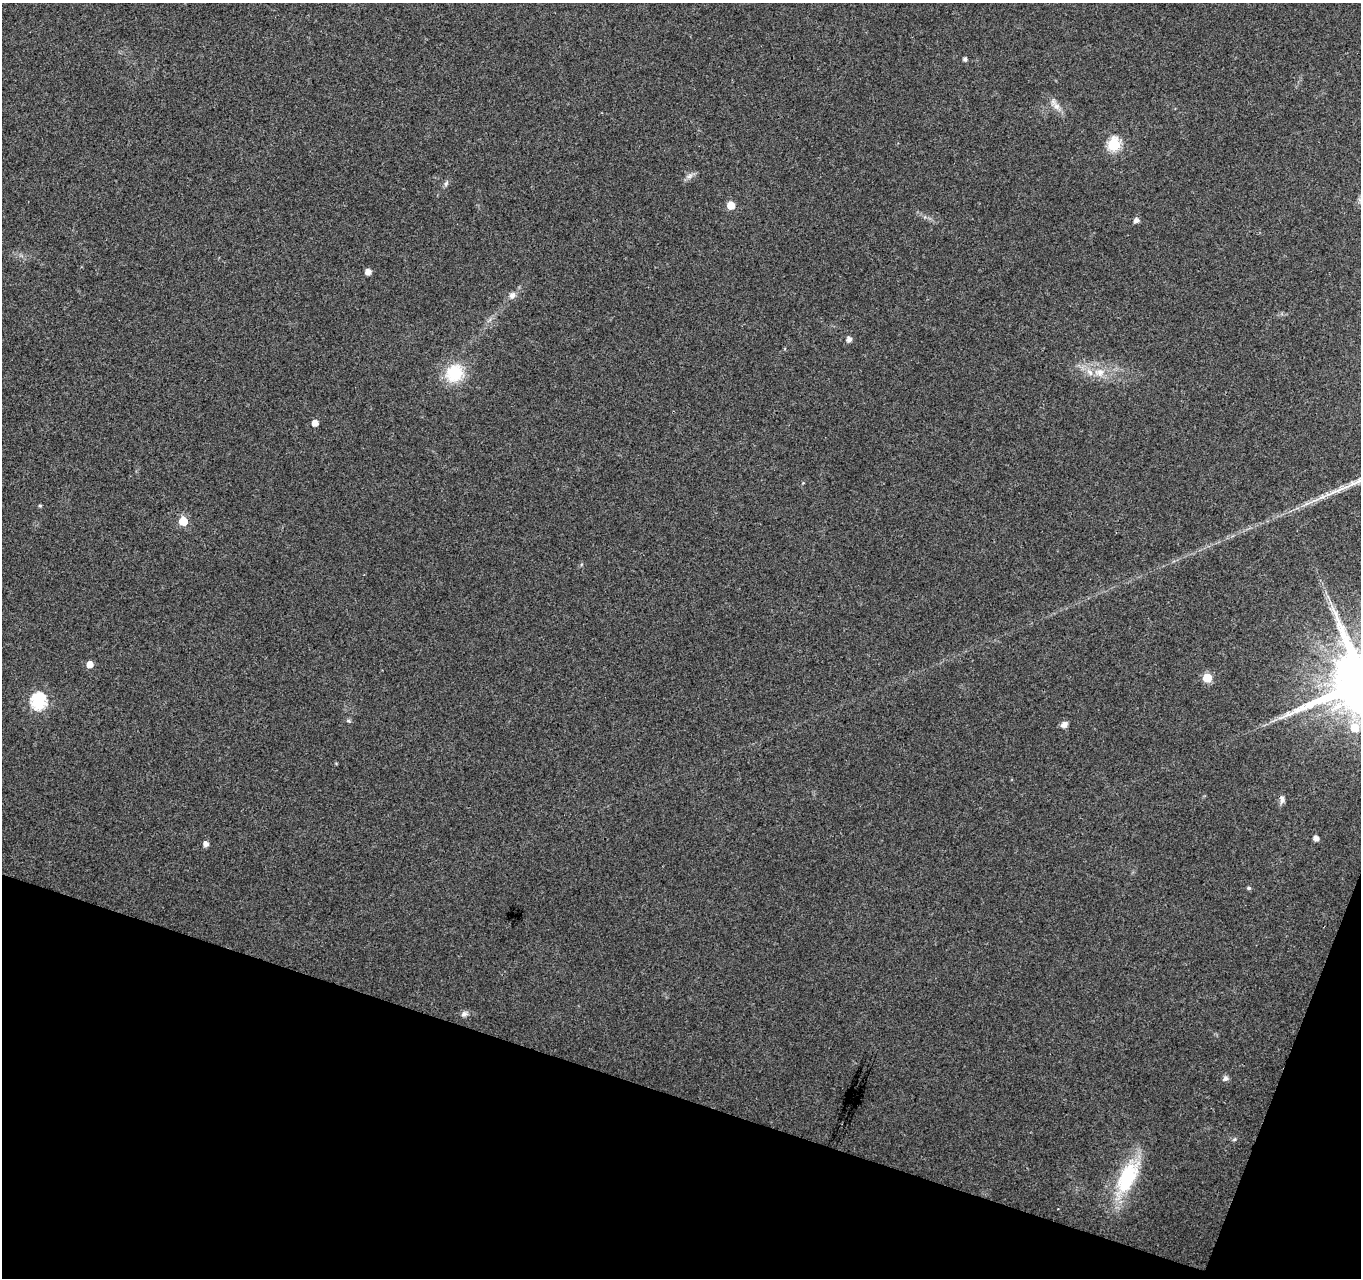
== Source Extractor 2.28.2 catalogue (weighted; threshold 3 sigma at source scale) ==
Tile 15 of 4 x 4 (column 3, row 4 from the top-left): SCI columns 2721-4079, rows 216-1491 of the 5450 x 5597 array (HDU 1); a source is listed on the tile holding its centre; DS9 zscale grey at full resolution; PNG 1363 x 1280 px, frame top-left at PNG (2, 3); no overlay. Shown black and unused: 16% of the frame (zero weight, under 3 of 4 exposures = <1% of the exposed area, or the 3 px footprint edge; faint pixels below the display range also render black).
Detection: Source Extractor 2.28.2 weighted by HDU 2 'WHT'; one run over the whole footprint, this tile lists its part. Background 0.0376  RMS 0.0033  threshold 0.015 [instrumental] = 3 sigma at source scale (4.5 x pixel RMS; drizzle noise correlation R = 1.50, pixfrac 1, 0.0396/0.0396 arcsec/px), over >= 5 px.
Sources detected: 31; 1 long thin detection or spike segment (spike, bleed or trail) — not listed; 1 inside a brighter listed object's ellipse — not listed separately; the other 29 listed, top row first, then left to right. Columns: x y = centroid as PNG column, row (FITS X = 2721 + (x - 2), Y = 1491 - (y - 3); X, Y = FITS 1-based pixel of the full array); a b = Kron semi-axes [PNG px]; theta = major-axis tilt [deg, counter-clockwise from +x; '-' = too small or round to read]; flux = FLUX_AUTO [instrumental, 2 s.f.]
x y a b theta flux
965 59 4 4 - 0.89
1056 106 12 8 -59 2.2
1114 144 6 6 - 37
689 176 11 6 34 1.4
446 183 9 5 63 0.85
731 205 5 5 - 6.5
1136 220 5 5 - 1.6
368 272 5 5 - 2.4
512 295 10 8 63 1.6
849 339 5 5 - 1.7
1099 372 16 12 6 4.9
454 373 19 17 50 14
315 423 5 5 - 3
40 505 5 4 - 0.41
183 521 6 5 - 11
90 664 5 5 - 3.3
1207 678 6 5 - 11
39 701 7 7 - 61
348 721 6 4 -30 0.5
1064 725 8 6 28 1.8
1355 728 7 7 - 6.6
1282 799 10 6 -80 1.4
1316 838 5 4 - 2.1
206 844 5 5 - 1.8
1249 888 5 4 - 0.68
464 1014 9 7 28 1.2
1225 1078 6 5 - 1.4
1234 1139 7 5 22 0.61
1127 1178 50 21 63 23